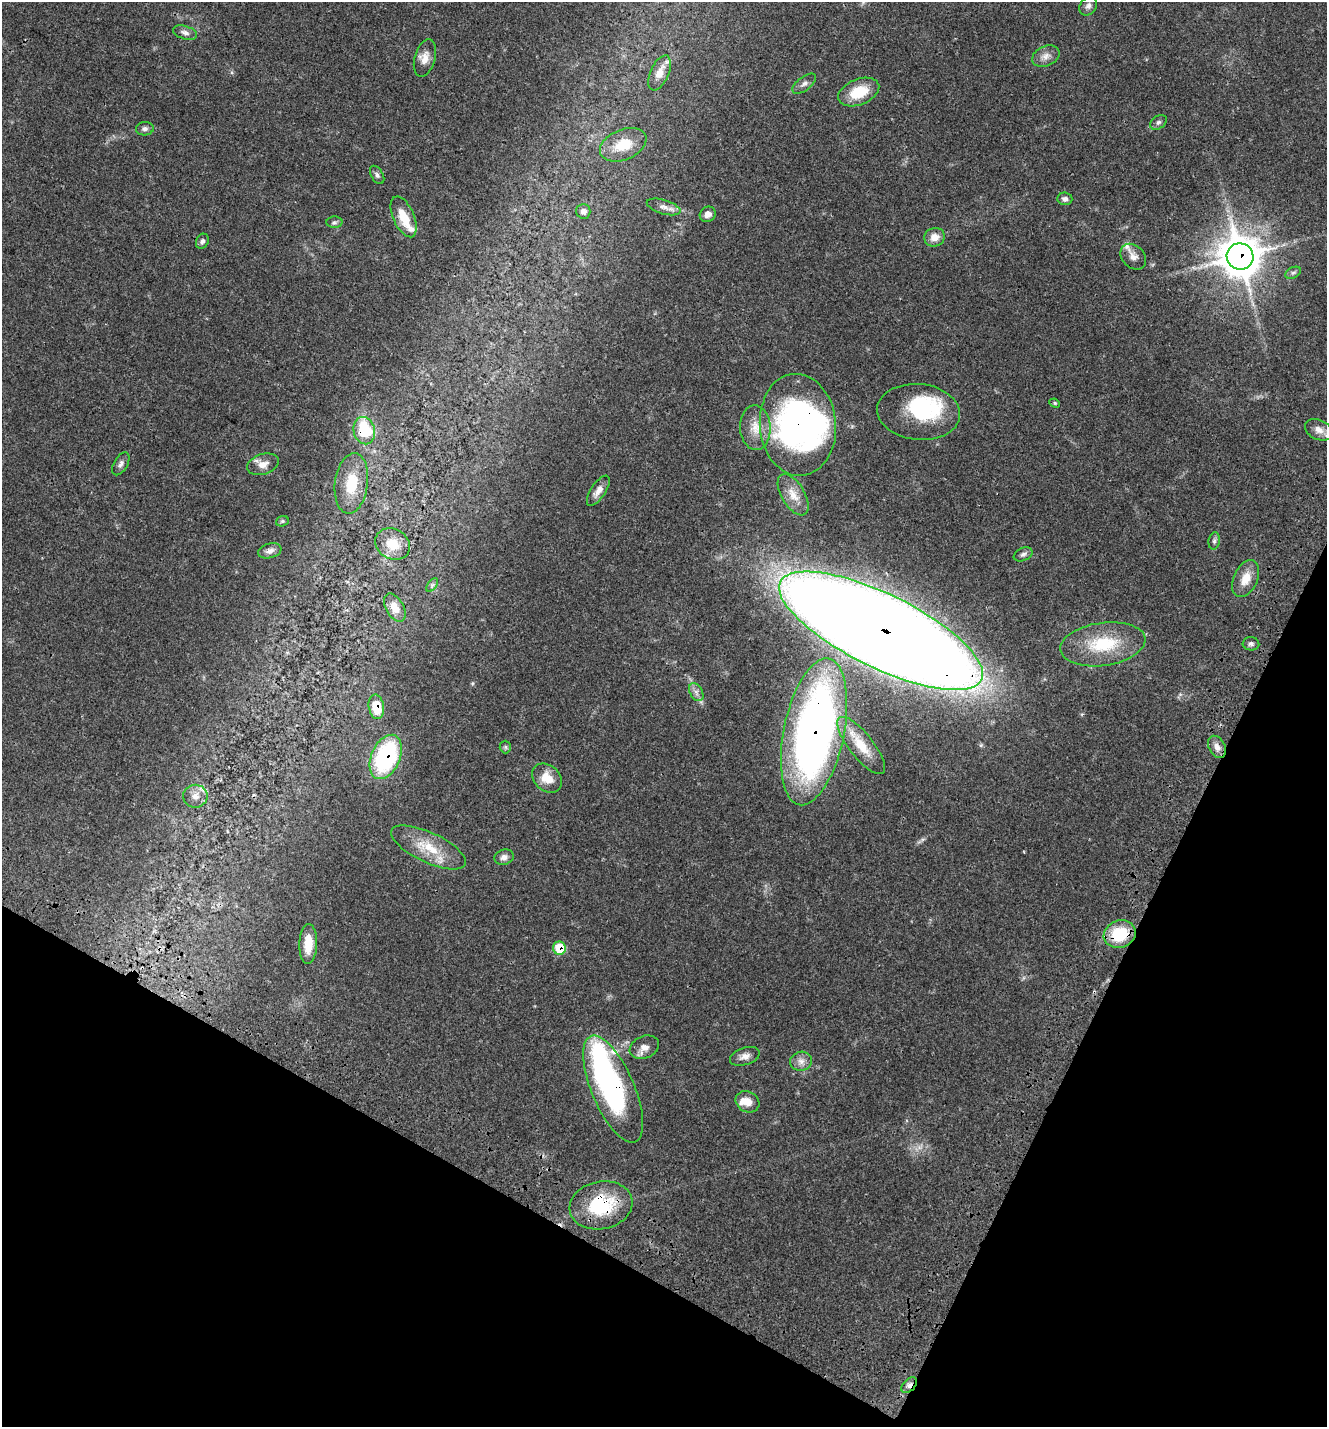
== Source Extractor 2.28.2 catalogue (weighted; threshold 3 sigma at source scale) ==
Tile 15 of 4 x 4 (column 3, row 4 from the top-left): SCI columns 3013-4337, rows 157-1581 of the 6087 x 5999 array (HDU 1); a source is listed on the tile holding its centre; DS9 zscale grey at full resolution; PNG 1329 x 1429 px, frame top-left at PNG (2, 2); each listed source drawn as its Kron ellipse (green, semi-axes under 4 px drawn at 4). Shown black and unused: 23% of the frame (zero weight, under 3 of 4 exposures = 9% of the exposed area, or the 3 px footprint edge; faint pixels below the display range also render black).
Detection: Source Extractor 2.28.2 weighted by HDU 2 'WHT'; one run over the whole footprint, this tile lists its part. Background 0.0494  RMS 0.0041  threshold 0.0186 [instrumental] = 3 sigma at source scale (4.5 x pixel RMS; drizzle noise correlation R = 1.50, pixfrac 1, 0.0396/0.0396 arcsec/px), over >= 5 px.
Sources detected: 73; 3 inside a brighter object's white glare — neither listed nor drawn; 5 inside a brighter listed object's ellipse — not listed separately; the other 65 listed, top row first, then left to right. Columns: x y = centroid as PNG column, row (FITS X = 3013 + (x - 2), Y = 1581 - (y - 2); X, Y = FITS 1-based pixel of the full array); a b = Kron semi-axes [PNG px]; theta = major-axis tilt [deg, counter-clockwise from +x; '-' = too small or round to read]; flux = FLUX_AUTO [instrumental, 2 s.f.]
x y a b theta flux
1088 6 10 8 55 1.7
185 33 12 6 -17 1.7
1046 56 14 10 24 2.9
425 58 19 10 74 3.8
660 73 19 9 66 4.8
804 84 14 6 37 1.7
859 92 21 13 21 11
1158 122 9 6 38 1.2
145 129 9 6 4 1.3
623 145 24 15 23 10
377 175 10 6 -60 1.2
1065 199 7 6 - 1.4
664 207 17 7 -17 2.4
583 211 7 7 - 1.8
708 214 8 7 - 2.2
404 217 22 10 -66 8.2
334 222 8 6 3 0.96
934 237 10 9 - 3.6
202 241 8 6 65 1.1
1240 256 13 13 - 1100
1133 257 14 11 -44 3
1293 273 8 5 28 0.99
1055 403 5 4 - 0.55
919 412 41 28 -6 29
798 425 51 38 -85 130
755 428 22 15 -87 7.1
1319 430 14 10 -25 3.1
364 431 14 11 -76 19
121 464 12 6 59 1.5
263 464 16 10 18 3.5
351 483 30 16 82 12
598 491 17 7 56 2.9
793 495 23 11 -59 5.8
282 521 6 5 - 0.71
1214 541 8 5 81 0.96
393 544 18 15 -30 7.9
270 551 12 7 17 1.9
1023 554 10 6 25 1.3
1246 579 19 12 66 6.2
432 585 8 4 54 0.79
395 608 15 9 -60 4.5
881 631 112 37 -26 2100
1103 644 43 21 8 21
1251 644 8 6 -3 1.2
696 692 10 6 -61 1.7
376 707 12 7 -80 9
814 732 74 30 78 270
861 745 35 12 -52 11
505 747 6 5 - 0.76
1217 747 12 8 -62 2.7
386 757 23 14 66 50
547 778 16 12 -41 6.3
195 796 12 11 - 3.3
428 847 41 15 -25 13
504 857 10 7 16 1.9
1120 934 16 13 19 18
308 944 20 9 88 7.7
559 948 6 6 - 13
644 1047 15 11 23 3.2
745 1056 15 8 18 2.8
801 1061 11 9 11 2.6
613 1089 57 21 -67 87
747 1102 12 10 -31 4.3
601 1205 32 24 12 26
909 1385 9 6 46 1.7
Overlapping masked pixels (flux is a lower limit): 12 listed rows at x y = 1240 256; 798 425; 364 431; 881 631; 376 707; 814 732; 386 757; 1120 934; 559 948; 613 1089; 601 1205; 909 1385
Isophote crosses this tile's border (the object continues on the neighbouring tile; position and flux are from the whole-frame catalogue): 1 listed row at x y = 1319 430